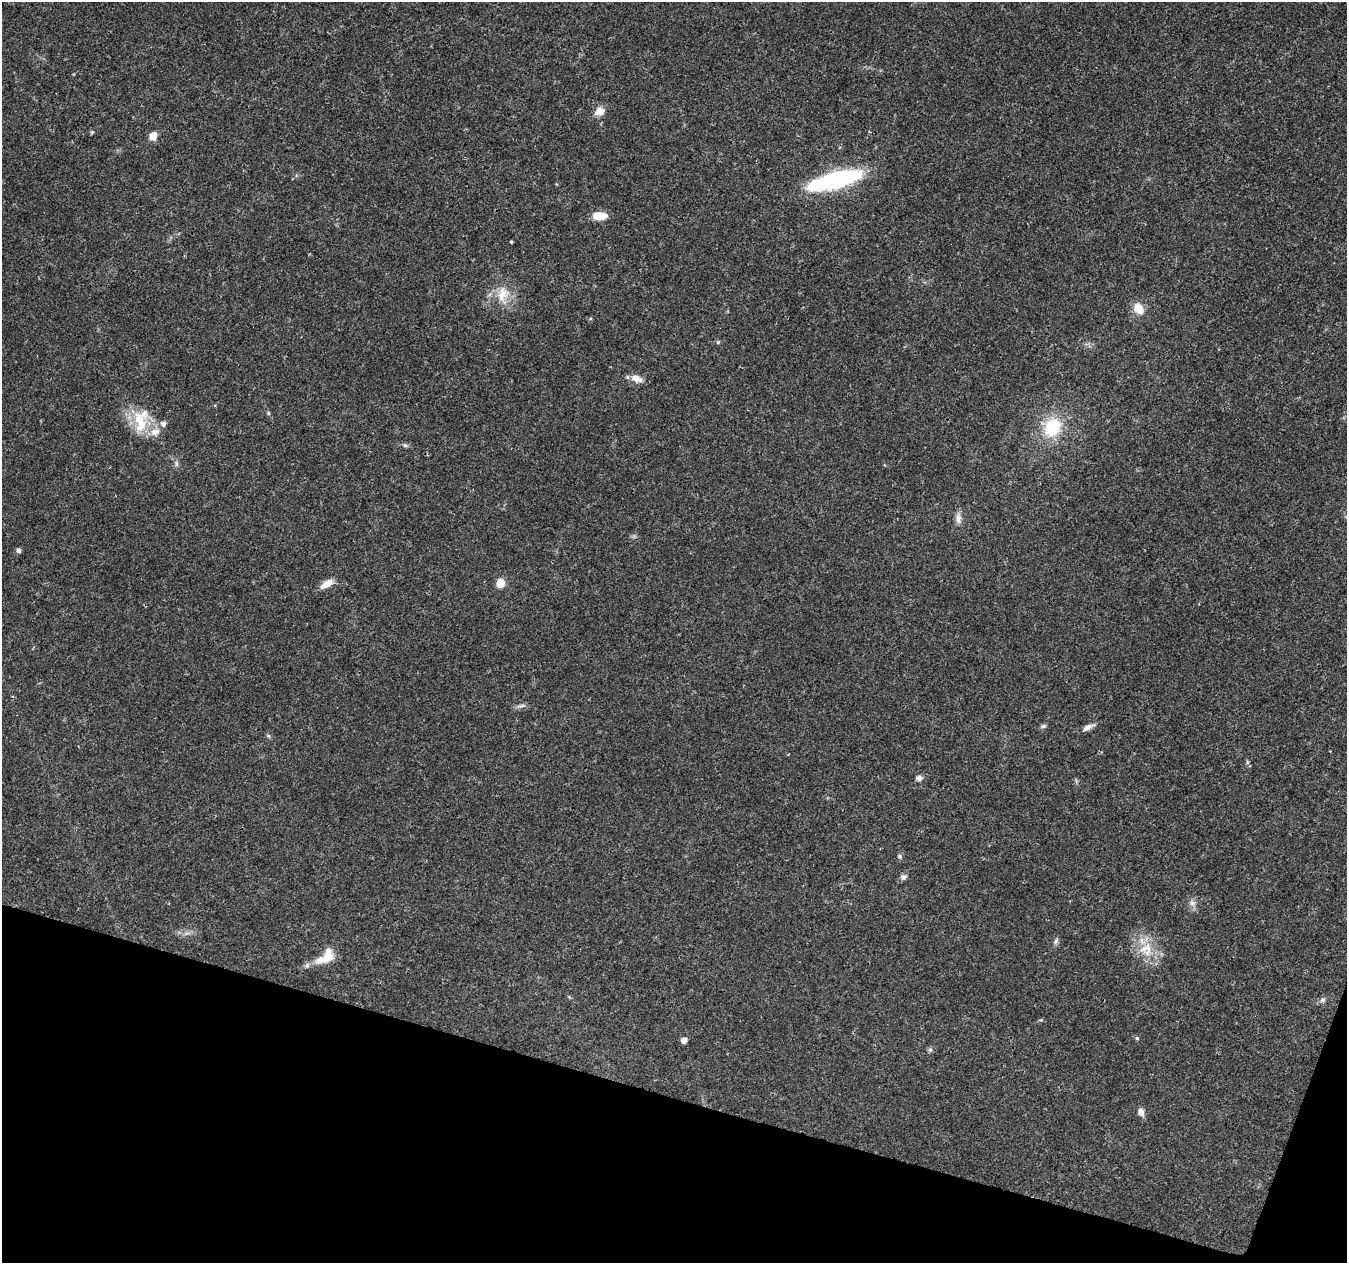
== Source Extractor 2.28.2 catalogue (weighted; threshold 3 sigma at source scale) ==
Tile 15 of 4 x 4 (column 3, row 4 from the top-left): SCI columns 2699-4043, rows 283-1543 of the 5392 x 5546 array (HDU 1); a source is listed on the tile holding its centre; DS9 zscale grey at full resolution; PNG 1349 x 1265 px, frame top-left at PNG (2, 2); no overlay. Shown black and unused: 14% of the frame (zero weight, under 3 of 4 exposures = <1% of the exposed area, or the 3 px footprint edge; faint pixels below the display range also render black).
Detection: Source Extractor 2.28.2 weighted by HDU 2 'WHT'; one run over the whole footprint, this tile lists its part. Background 0.0261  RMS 0.0019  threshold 0.00865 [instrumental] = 3 sigma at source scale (4.5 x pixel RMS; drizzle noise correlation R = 1.50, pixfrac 1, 0.0396/0.0396 arcsec/px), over >= 5 px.
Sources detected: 39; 3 inside a brighter listed object's ellipse — not listed separately; the other 36 listed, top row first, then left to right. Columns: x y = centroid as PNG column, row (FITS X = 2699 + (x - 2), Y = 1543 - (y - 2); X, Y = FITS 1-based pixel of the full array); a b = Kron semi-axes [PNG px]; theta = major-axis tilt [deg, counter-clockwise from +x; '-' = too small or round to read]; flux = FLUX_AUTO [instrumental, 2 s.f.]
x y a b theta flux
599 111 13 10 22 1.6
92 132 6 4 45 0.24
153 136 8 7 - 1.8
835 180 51 13 16 28
600 216 15 8 0 3.1
511 242 3 3 - 0.26
503 294 24 13 76 3.6
1138 308 13 10 -52 2.7
718 342 6 4 48 0.26
636 378 15 9 -16 1.7
268 413 6 4 -88 0.24
140 422 34 18 -78 6.6
163 424 6 6 - 0.77
1052 427 22 17 57 8.6
405 445 6 5 - 0.35
176 463 8 4 -90 0.43
958 518 14 7 87 1.1
18 550 6 5 - 0.46
500 583 9 9 - 2.1
327 584 16 7 30 1.9
521 706 14 4 8 0.57
1043 726 8 5 8 0.43
1088 727 15 6 25 1.1
268 736 7 4 -45 0.3
919 778 8 6 8 0.7
900 856 6 5 - 0.31
903 877 9 7 38 0.61
1192 903 8 8 - 0.8
1056 941 9 5 60 0.49
1146 948 22 12 29 3.6
321 960 21 10 18 2.7
1322 1000 8 5 27 0.53
1137 1038 5 4 - 0.26
683 1040 5 5 - 1.2
930 1049 7 4 0 0.35
1141 1112 10 8 -69 1